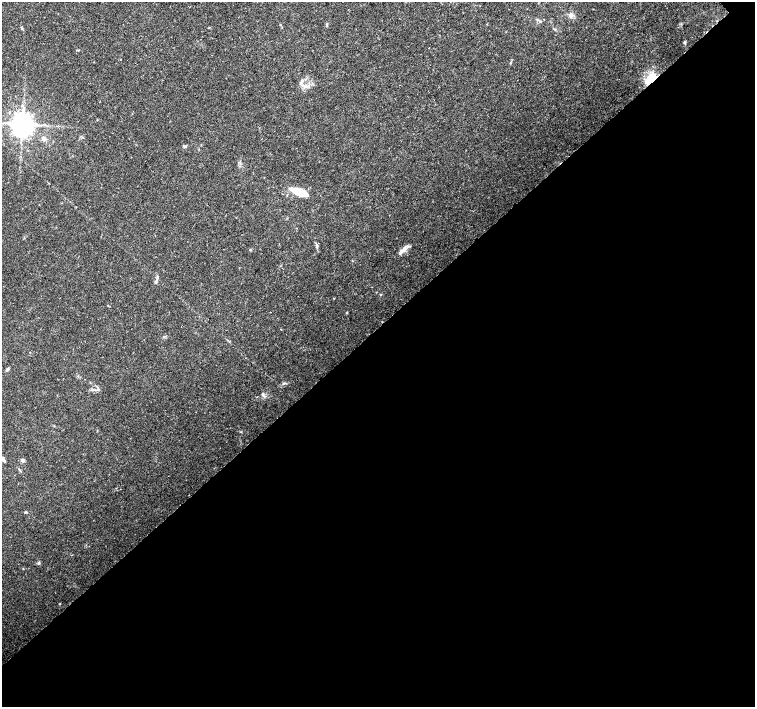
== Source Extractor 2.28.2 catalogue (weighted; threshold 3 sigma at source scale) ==
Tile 15 of 4 x 4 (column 3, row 4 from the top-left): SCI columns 3011-4516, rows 154-1562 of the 6027 x 6007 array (HDU 1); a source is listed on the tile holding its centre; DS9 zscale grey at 2 x 2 block average (1 PNG px = mean of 2 x 2 image px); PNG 757 x 709 px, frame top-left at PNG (2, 2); no overlay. Shown black and unused: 54% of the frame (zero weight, under 3 of 4 exposures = <1% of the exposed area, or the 3 px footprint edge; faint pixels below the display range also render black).
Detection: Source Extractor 2.28.2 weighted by HDU 2 'WHT'; one run over the whole footprint, this tile lists its part. Background 0.0132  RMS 0.002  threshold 0.00896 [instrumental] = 3 sigma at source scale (4.5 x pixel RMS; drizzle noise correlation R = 1.50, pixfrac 1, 0.0396/0.0396 arcsec/px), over >= 5 px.
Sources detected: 27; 1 inside a brighter listed object's ellipse — not listed separately; the other 26 listed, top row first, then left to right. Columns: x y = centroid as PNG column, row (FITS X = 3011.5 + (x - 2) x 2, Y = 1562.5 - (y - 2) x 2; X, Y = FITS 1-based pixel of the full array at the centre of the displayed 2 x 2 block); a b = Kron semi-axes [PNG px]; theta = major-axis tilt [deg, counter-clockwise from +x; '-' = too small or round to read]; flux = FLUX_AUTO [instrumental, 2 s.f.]
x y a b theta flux
570 15 6 5 - 1.6
544 19 2 2 - 0.27
326 25 3 3 - 0.4
21 28 3 3 - 0.4
684 42 4 3 - 0.58
429 47 2 2 - 0.24
511 62 3 2 - 0.33
652 79 4 3 - 120
302 80 5 3 - 0.8
22 124 5 5 - 600
44 139 5 5 - 1.3
185 146 5 2 - 0.52
299 192 16 6 -21 12
317 246 8 3 -77 0.96
404 249 8 4 46 2.1
250 250 3 2 - 0.32
156 281 6 3 68 0.93
380 294 3 2 - 0.31
7 369 5 3 - 0.81
93 390 3 2 - 0.46
263 394 4 3 - 0.64
3 459 8 3 -50 1.4
23 460 5 4 - 0.91
25 512 4 3 - 0.46
39 563 4 3 - 0.52
60 604 3 2 - 0.27
Overlapping masked pixels (flux is a lower limit): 1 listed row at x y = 652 79
Isophote crosses this tile's border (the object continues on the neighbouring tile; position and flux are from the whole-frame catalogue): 1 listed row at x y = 3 459
Diffuse or blended objects may show on this block-average render without a row.